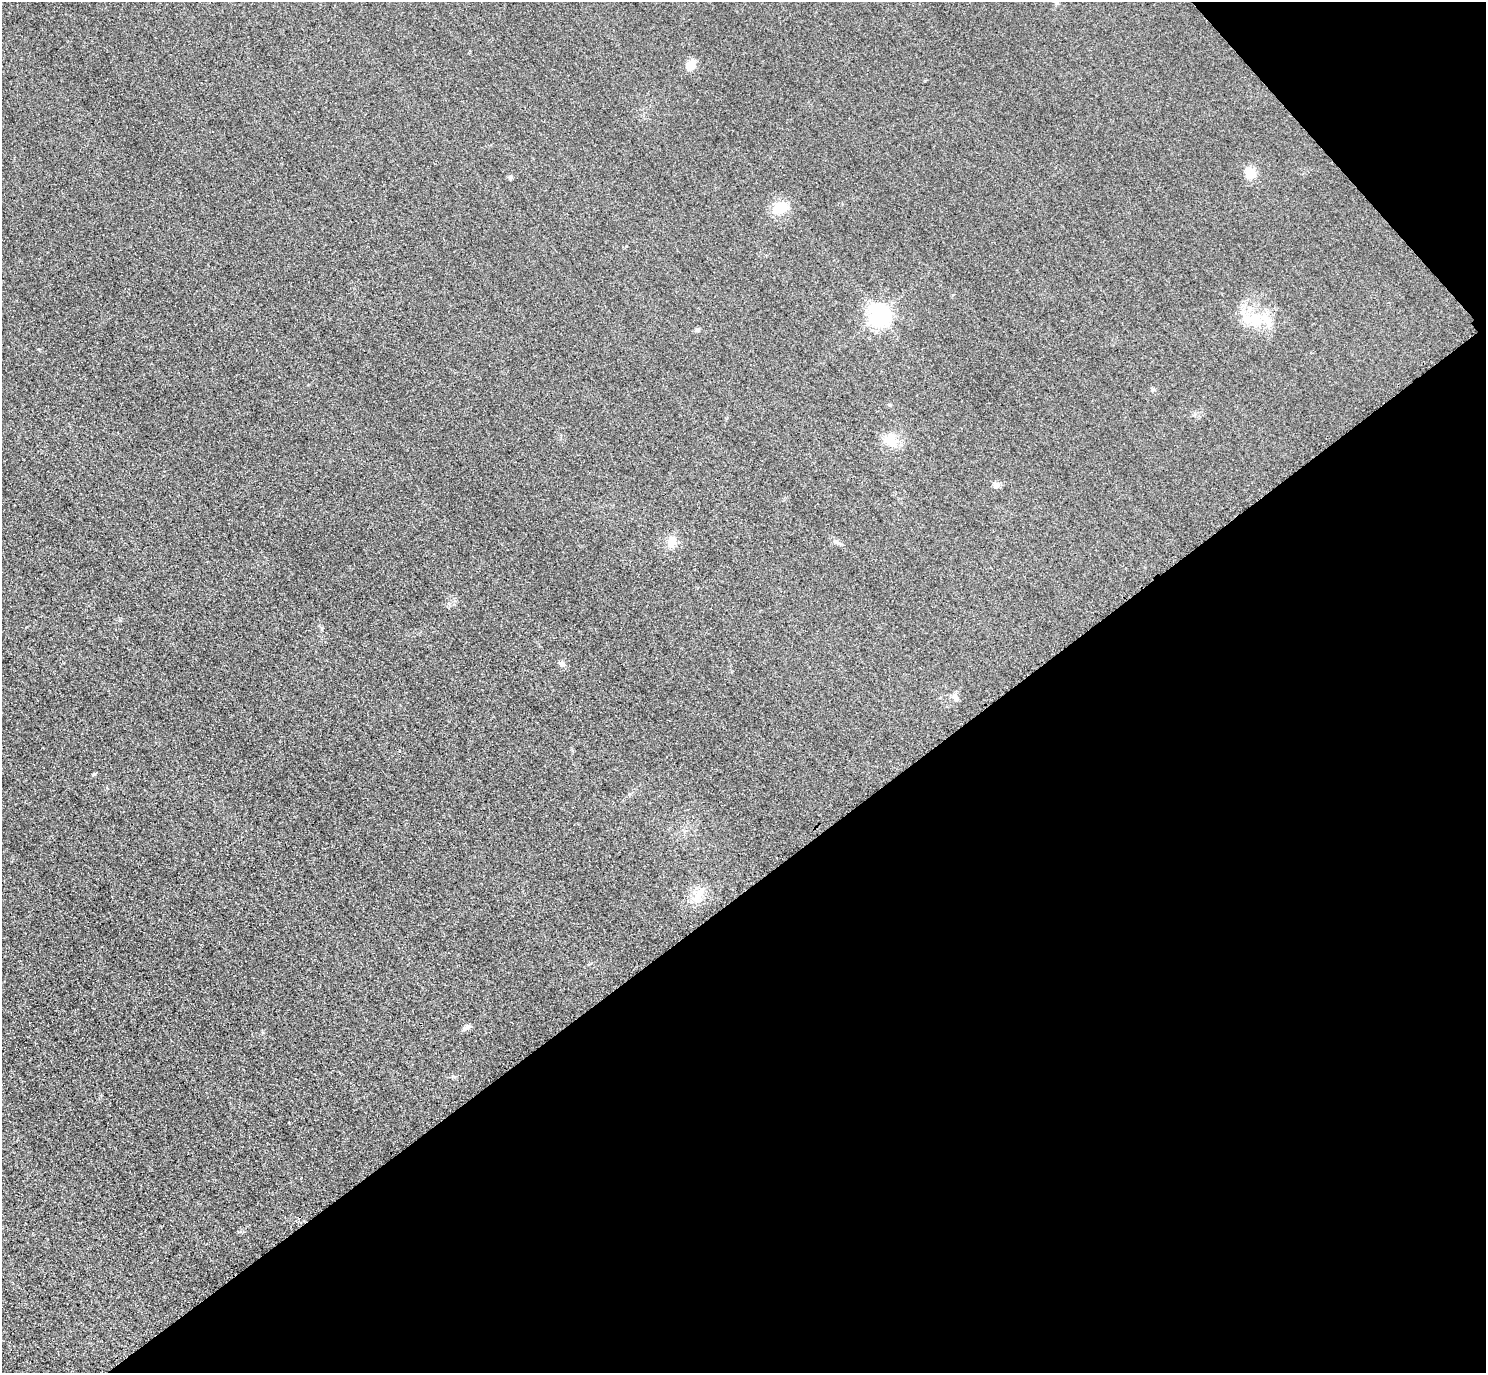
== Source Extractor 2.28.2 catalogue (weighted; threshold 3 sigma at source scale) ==
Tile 12 of 4 x 4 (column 4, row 3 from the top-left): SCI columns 4483-5966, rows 1698-3068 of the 5997 x 5994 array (HDU 1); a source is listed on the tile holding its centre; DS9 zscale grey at full resolution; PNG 1488 x 1375 px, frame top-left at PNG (2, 2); no overlay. Shown black and unused: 38% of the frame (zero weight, under 3 of 4 exposures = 3% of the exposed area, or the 3 px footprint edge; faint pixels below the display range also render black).
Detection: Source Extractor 2.28.2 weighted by HDU 2 'WHT'; one run over the whole footprint, this tile lists its part. Background 0.0464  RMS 0.017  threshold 0.0787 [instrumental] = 3 sigma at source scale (4.5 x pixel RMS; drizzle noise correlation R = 1.50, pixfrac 1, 0.05/0.05 arcsec/px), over >= 5 px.
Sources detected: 16; all 16 listed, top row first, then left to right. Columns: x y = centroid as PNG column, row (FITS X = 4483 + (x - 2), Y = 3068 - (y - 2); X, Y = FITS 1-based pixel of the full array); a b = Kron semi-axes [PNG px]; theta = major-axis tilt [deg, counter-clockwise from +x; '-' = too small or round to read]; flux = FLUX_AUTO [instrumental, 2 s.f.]
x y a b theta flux
691 65 11 9 56 21
1250 173 5 5 - 98
510 177 6 5 - 3.1
781 207 18 13 18 38
879 315 8 7 - 1000
1253 320 35 15 -5 53
697 330 6 5 - 3.5
891 440 19 14 -42 30
996 485 9 7 20 7.8
671 542 14 10 88 16
837 542 12 4 -24 5.2
562 664 10 6 -27 5.6
956 697 11 6 -78 6.4
94 774 4 4 - 2.8
698 895 19 12 62 24
467 1027 10 7 40 6.3
Unlisted compact peaks at least as high as the median listed source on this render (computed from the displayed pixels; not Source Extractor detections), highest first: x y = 322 628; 1154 390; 449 604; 629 794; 453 1076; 263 1032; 890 405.